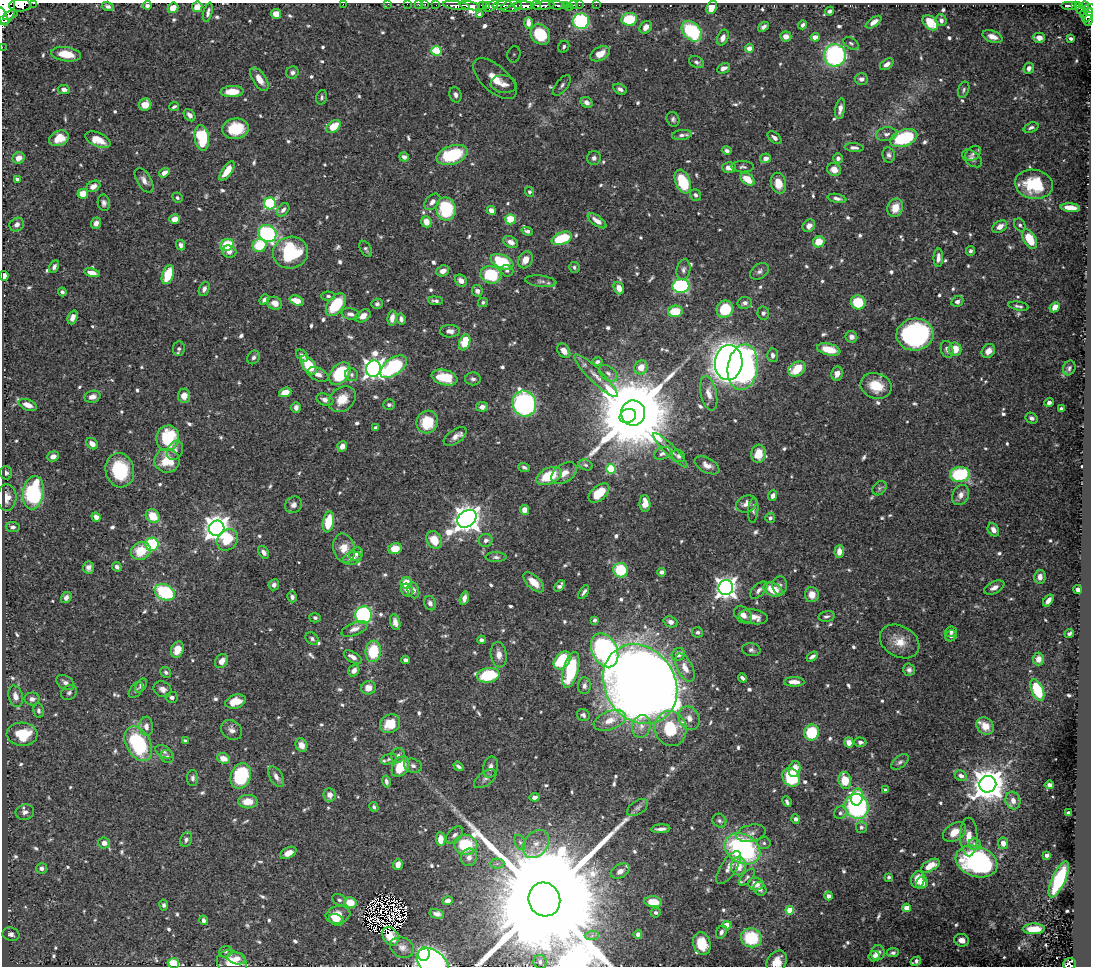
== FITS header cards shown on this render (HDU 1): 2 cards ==
NAXIS1  =                 1089
NAXIS2  =                  964

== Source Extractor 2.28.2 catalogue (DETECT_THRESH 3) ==
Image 1089 x 964 px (HDU 1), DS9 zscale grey, 1 PNG px = 1 image px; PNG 1093 x 968 px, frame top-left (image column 1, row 964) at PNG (2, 3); each listed source drawn as its Kron ellipse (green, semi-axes under 4 px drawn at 4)
Background 0.48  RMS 0.0088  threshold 0.0264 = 3 sigma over >= 5 px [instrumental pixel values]
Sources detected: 814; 7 with non-positive FLUX_AUTO (blend fragments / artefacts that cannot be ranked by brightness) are neither listed nor drawn; of the other 807, the 500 brightest by FLUX_AUTO listed and drawn (307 fainter detections omitted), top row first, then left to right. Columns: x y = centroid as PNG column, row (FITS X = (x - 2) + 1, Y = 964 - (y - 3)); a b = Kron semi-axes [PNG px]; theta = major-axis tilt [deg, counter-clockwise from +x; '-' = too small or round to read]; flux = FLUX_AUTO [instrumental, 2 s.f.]
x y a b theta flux
34 3 4 2 - 6.6
343 4 2 2 - 50
388 4 3 2 - 6.8
407 4 2 2 - 8.1
419 4 3 3 - 26
425 4 2 2 - 8.2
20 5 11 6 2 1400
147 5 4 3 - 1.6
436 5 2 2 - 4.1
482 5 4 3 - 58
502 5 9 4 8 210
536 5 4 2 - 260
557 5 8 3 -6 190
565 5 3 2 - 55
574 5 4 2 - 36
579 5 2 2 - 6.5
596 5 2 2 - 5.8
1069 5 8 3 0 190
1085 5 4 3 - 150
108 6 6 4 -17 2
456 6 13 4 -7 560
470 6 11 4 -11 1100
486 6 4 3 - 77
491 6 8 4 34 190
512 6 11 5 14 310
524 6 10 4 0 1200
543 6 11 4 8 810
1075 6 4 3 - 100
197 7 5 5 - 7.5
569 7 2 2 - 38
712 7 7 5 63 8.5
5 8 17 9 84 2100
173 8 5 5 - 7.1
1089 8 6 4 19 270
1080 9 7 3 -61 130
830 11 4 4 - 1.7
208 12 10 4 76 2.2
276 14 5 5 - 8.1
1083 14 3 2 - 24
10 15 8 3 22 200
479 15 3 3 - 1.8
1088 15 7 3 61 210
3 17 10 4 -69 960
629 19 8 6 6 34
941 20 6 5 - 2.4
1088 20 5 4 - 160
581 21 8 8 - 51
874 22 9 4 34 3.2
528 23 5 3 - 1.5
930 23 9 6 -43 18
803 25 4 3 - 1.7
646 27 7 5 47 4.1
764 27 6 4 36 1.9
692 31 12 8 -47 41
540 34 11 9 -50 18
786 36 5 5 - 4.3
815 37 4 4 - 8.4
992 37 10 5 -19 4.4
723 38 8 5 66 3.2
1039 38 6 5 - 3.9
1071 38 4 3 - 1.5
851 43 8 5 -30 1.4
2 47 2 2 - 6.7
564 47 6 5 - 1.7
749 48 4 4 - 9.5
436 51 5 5 - 36
66 54 15 7 -8 12
514 54 8 6 76 2.1
600 54 10 6 28 7.8
835 55 11 11 - 95
696 62 8 5 -23 1.6
887 64 7 4 35 3.1
723 68 7 5 25 2.7
1029 68 5 5 - 3.2
292 72 6 6 - 1.8
259 79 13 6 -57 6
495 79 26 13 -42 21
861 79 7 5 -3 2.5
504 84 13 8 -8 5.8
562 85 12 5 52 2.4
64 89 6 4 -7 2.5
620 89 7 5 -28 2.4
964 90 8 5 71 1.4
232 91 11 5 2 9.9
455 95 8 6 -73 2.3
322 97 7 5 76 1.4
587 102 6 5 - 2.6
145 105 6 6 - 6.8
174 107 5 4 - 1.3
840 109 10 5 80 3.5
190 115 7 5 -50 2.5
673 119 7 6 - 1.5
333 126 8 5 38 13
1031 128 8 4 20 1.9
235 129 13 10 7 21
886 134 10 7 9 2.6
682 135 10 5 6 2.2
59 138 10 7 23 11
202 138 13 7 -82 40
775 138 8 5 -39 2.4
904 138 14 8 18 50
98 140 13 7 -24 10
854 148 9 4 -4 2.2
727 151 5 4 - 1.6
973 153 9 6 45 1.9
452 155 16 9 18 36
889 155 7 6 - 1.8
404 157 5 4 - 2.4
19 158 6 5 - 5.5
594 158 7 6 - 2.1
766 158 5 5 - 3.5
838 158 5 5 - 2.5
972 158 11 7 -39 2.5
743 167 11 5 -1 1.7
729 168 7 5 -3 4.4
834 170 7 6 - 6
227 171 11 5 54 8.7
164 173 6 4 35 4.1
17 179 4 3 - 1.6
747 179 8 5 -37 11
144 180 14 7 -60 3.7
683 181 12 7 -68 27
778 183 10 7 -75 9.4
1034 184 19 14 -10 32
93 186 7 5 29 4.7
529 192 5 4 - 1.6
83 194 5 5 - 9.3
695 195 6 5 - 1.8
177 198 5 5 - 1.3
837 198 9 4 -12 2.5
432 202 9 6 46 3.6
104 203 8 6 -80 2
270 203 6 6 - 79
895 208 9 7 67 9.6
1070 208 10 4 -6 9.1
446 209 11 9 -79 38
283 210 7 5 51 2.6
491 210 5 4 - 4.2
175 219 5 4 - 6
510 219 5 5 - 16
597 221 11 5 -35 4.5
426 222 6 5 - 7.2
96 223 6 4 69 3.6
17 225 7 6 - 2.9
1020 225 7 5 -59 1.4
809 226 7 6 - 3.6
1000 227 8 5 35 4.8
527 231 6 4 -19 1.9
267 234 9 8 - 81
562 238 10 6 22 28
1030 239 10 6 -61 18
511 242 8 5 -26 3.8
819 242 6 5 - 12
181 245 5 4 - 2.5
227 245 7 6 - 21
260 245 7 6 - 24
366 249 9 5 -59 1.5
229 251 7 6 - 3.3
970 251 5 4 - 1.9
290 253 17 16 - 48
938 258 9 4 88 3
525 260 9 6 62 6.5
502 262 12 6 -24 35
54 267 7 4 62 1.9
574 267 5 5 - 1.5
683 270 10 7 78 2.5
443 271 6 5 - 4.2
507 271 6 5 - 1.4
760 271 10 7 36 2.2
92 273 8 4 -14 5.6
168 275 10 5 70 18
491 275 10 8 -13 30
4 276 5 4 - 3
461 281 6 5 - 3.5
541 281 15 5 -7 2.7
681 286 8 7 - 86
619 288 6 5 - 4.9
204 289 7 5 67 2.2
477 291 6 5 - 2.3
62 292 4 3 - 1.6
328 296 7 4 -1 1.4
264 299 5 4 - 2.3
297 301 7 5 -19 8
435 301 7 4 -6 1.8
483 302 5 4 - 1.4
858 302 7 7 - 21
957 302 6 5 - 2.1
275 303 7 6 - 5
745 303 7 6 - 2.5
377 304 6 5 - 1.4
336 305 13 7 51 26
1019 306 10 4 -9 1.8
1055 307 6 4 45 4.4
725 309 9 8 - 22
675 311 7 5 8 16
763 313 6 6 - 1.7
351 314 9 5 -12 2.9
363 316 8 5 31 3.5
73 317 7 5 69 3.4
392 318 8 4 80 3.6
401 319 6 4 -84 2.6
450 331 10 6 1 2.9
915 334 19 16 4 110
851 337 6 5 - 2.6
465 342 8 5 70 21
179 349 7 6 - 1.5
829 349 12 5 -14 13
947 349 8 6 -74 2.4
955 349 6 6 - 8.5
564 351 8 6 -56 4
988 351 7 6 - 4.5
302 355 7 4 -41 2.4
773 355 7 5 -86 2.7
253 357 7 6 - 1.7
597 362 5 4 - 1.5
729 363 17 14 85 480
309 365 11 6 -56 20
393 367 15 8 36 65
641 367 7 6 - 6.4
743 367 23 15 81 270
1069 368 7 6 - 1.8
373 369 8 7 - 360
797 369 9 6 32 18
608 373 10 6 -38 2.7
318 374 11 6 -24 3.2
340 374 13 9 49 38
837 374 7 6 - 4.1
352 375 7 6 - 1.5
596 376 29 6 -44 7.8
444 378 13 7 -14 20
473 379 8 6 -1 1.8
876 386 16 12 -19 14
285 392 6 4 19 8.1
709 393 17 8 -78 5.3
184 396 7 6 - 6.9
92 397 8 6 16 4.1
342 399 15 11 41 11
325 400 9 5 -21 3.2
1049 402 4 4 - 2.3
524 404 13 11 -71 130
28 405 9 5 -21 5.5
389 405 6 5 - 1.5
482 407 6 4 9 2.6
296 408 5 4 - 2.7
1061 409 4 4 - 2.2
633 413 12 12 - 9500
628 416 8 7 - 3000
1032 418 6 5 - 1.9
427 422 11 10 - 19
376 428 4 3 - 1.5
455 437 13 6 35 3.6
168 438 12 11 - 37
92 444 6 5 - 4.5
342 446 5 4 - 4.6
175 450 10 7 62 2.6
670 450 23 5 -45 4.5
663 453 9 6 26 2.2
759 454 9 7 82 12
53 456 6 5 - 3.6
679 456 7 6 - 1.8
167 461 12 12 - 16
586 465 7 5 -18 1.5
707 465 13 7 -28 4.3
524 467 6 4 -23 1.7
611 469 5 5 - 36
120 470 17 14 -76 31
6 473 7 6 - 2.1
564 473 14 9 33 6.3
960 474 10 7 5 61
549 476 13 8 24 23
880 488 8 6 48 1.5
33 493 17 10 82 67
599 493 12 7 41 13
961 495 10 8 63 4.1
773 496 5 4 - 3.2
7 498 13 9 87 6.5
645 504 8 5 -88 7.8
746 504 10 8 23 4.2
294 505 9 8 - 2.8
524 510 5 4 - 5.6
753 510 12 5 85 2
153 516 8 6 -39 13
96 517 5 4 - 4.1
770 518 5 5 - 1.6
467 519 10 8 37 800
328 522 11 5 79 19
13 527 7 5 -4 1.8
217 528 8 7 - 620
993 530 7 5 -59 3.2
228 540 12 9 49 19
434 540 9 7 -59 12
486 540 7 6 - 2.3
152 544 7 6 - 42
344 548 15 10 -76 8.9
395 549 7 5 13 8.7
141 551 10 8 26 15
839 551 6 5 - 4.5
264 552 7 4 -54 2.7
356 554 7 6 - 1.9
496 557 10 5 -1 1.7
352 558 9 6 17 3.8
88 567 6 5 - 2.4
117 567 5 4 - 2.1
621 570 7 7 - 25
661 572 4 4 - 2.1
1040 577 7 5 80 4
534 582 13 6 -44 7.8
406 583 6 5 - 15
274 585 5 5 - 2.2
780 585 9 7 -87 2.3
560 586 6 4 48 2.1
726 588 7 7 - 410
994 588 11 6 26 3.2
407 590 7 5 -50 2.9
413 590 8 5 -72 2.7
759 590 11 6 44 2.4
773 590 10 6 -25 14
1078 590 4 4 - 2.5
165 592 10 7 -25 48
584 592 8 3 57 1.7
812 595 7 7 - 6.6
66 597 6 5 - 2.2
292 597 5 4 - 2.3
464 598 7 4 75 2.9
1048 601 7 4 53 2.9
430 603 7 5 -65 2.1
364 615 8 8 - 110
743 615 10 7 -42 4.3
826 616 8 5 11 1.7
753 617 14 7 -7 5.7
315 618 5 5 - 1.4
594 620 4 3 - 1.4
395 622 8 5 -75 2.9
670 622 7 5 -20 2.9
354 629 14 6 22 3.9
698 632 5 5 - 1.5
951 632 6 5 - 1.8
1069 633 5 3 - 1.5
951 636 6 5 - 1.9
312 639 7 5 -36 1.7
481 640 4 4 - 2.1
900 641 21 15 -29 11
177 650 8 6 70 7.4
605 650 18 12 -65 150
751 650 9 6 -9 1.8
373 651 11 7 84 29
678 654 7 6 - 4.5
499 655 13 8 -81 4.7
812 656 6 3 34 2.2
353 657 10 5 -32 3.9
1038 659 6 5 - 5.2
406 660 4 4 - 2.7
562 660 10 7 49 39
222 661 7 6 - 4.3
685 668 15 7 -63 6.1
571 670 18 7 75 41
909 670 6 5 - 2
354 671 6 5 - 4
166 672 6 5 - 1.6
488 675 11 7 9 29
742 678 5 3 - 2.1
65 682 10 6 -31 2.8
794 682 10 4 0 4.8
640 684 42 35 -57 1400
141 685 7 5 55 2.2
584 686 8 6 87 2.3
368 688 7 7 - 5.8
162 689 9 7 -31 3.4
136 690 9 5 53 1.4
1037 690 11 6 -66 31
69 693 8 6 42 1.8
16 696 11 7 -75 5
172 697 6 5 - 1.8
32 699 7 6 - 3.2
236 701 11 6 15 10
39 711 7 5 -82 1.8
583 715 7 5 -41 1.7
689 718 12 10 -58 5.2
610 720 17 9 20 7.4
390 724 11 9 35 14
146 726 10 7 -89 3.8
641 726 11 9 76 4.5
985 726 9 7 -44 7.3
671 729 18 16 -76 27
232 730 11 9 -40 3.3
812 732 8 7 - 29
22 734 15 11 -3 23
185 741 4 4 - 1.7
849 742 5 4 - 4.5
860 742 6 4 -2 2
138 744 18 12 -61 57
301 745 7 5 -65 5.3
164 752 9 5 -30 1.8
398 755 8 6 62 1.8
167 756 7 6 - 1.6
223 758 6 5 - 6.6
389 759 8 5 19 1.4
900 762 10 6 40 1.8
413 766 9 7 -24 2
458 766 5 3 - 1.5
401 767 11 7 58 18
490 767 10 7 77 3.4
794 769 8 6 78 8
241 776 13 10 71 46
961 776 6 5 - 2.6
276 777 11 6 -60 3.5
791 777 10 8 -54 35
193 778 8 5 90 1.9
485 779 13 6 36 2.6
845 780 8 6 -80 15
386 782 6 4 -77 1.9
988 784 8 8 - 1300
1049 785 5 4 - 2
885 790 4 3 - 1.4
330 795 7 6 - 4.3
535 797 5 4 - 3.1
857 797 8 6 77 19
1013 800 9 7 -74 4.6
248 802 9 7 0 9.2
787 802 5 3 - 1.7
857 806 13 11 -68 100
374 807 5 3 - 1.3
638 807 12 6 34 2.1
25 812 9 7 14 3.2
840 813 6 6 - 1.6
1068 813 4 4 - 2
796 819 4 4 - 1.9
719 821 7 6 - 1.7
861 827 6 5 - 2.1
661 829 9 3 4 2.5
955 832 13 8 35 7.7
751 833 15 8 13 3.6
454 835 10 6 43 2.3
969 837 19 8 -89 7
186 839 7 6 - 2
441 839 7 5 -87 7
520 842 8 5 -62 1.7
104 843 6 5 - 3.9
764 843 6 5 - 1.4
1003 843 6 5 - 4.2
536 844 15 11 53 7.1
975 844 6 6 - 2.2
466 845 11 10 - 26
742 849 19 14 -29 110
288 853 8 5 28 4.3
1047 855 4 3 - 3.1
469 857 9 8 - 3.6
977 862 21 15 -19 110
398 864 5 5 - 4.7
497 864 7 5 2 1.6
738 866 9 7 82 8.2
930 866 10 5 30 9.6
42 868 5 5 - 2.6
729 868 19 8 57 4.3
620 871 10 6 31 3.3
747 877 10 5 48 1.5
889 877 4 4 - 1.4
1059 879 19 6 65 43
918 880 8 6 75 9.7
922 883 6 5 - 4.1
756 884 8 6 -6 5.9
760 889 7 6 - 2.3
829 896 4 4 - 2.8
544 899 17 15 -67 56000
339 900 7 5 -27 1.5
448 901 5 4 - 4
653 902 9 5 -7 11
350 903 6 5 - 14
164 905 5 4 - 1.6
907 908 4 4 - 8.8
790 910 4 4 - 14
656 912 5 5 - 1.5
437 914 7 4 -13 2.4
338 915 12 8 14 11
204 920 5 4 - 2.5
336 920 8 5 -24 2.8
727 925 4 4 - 16
1034 929 11 5 2 12
721 932 7 5 62 1.9
11 934 8 6 -15 2.5
638 934 4 4 - 2.4
391 936 10 7 -59 7
592 936 7 4 2 1.7
751 938 10 9 - 30
962 940 7 6 - 4
702 944 11 9 -74 14
402 947 12 10 -25 3.9
226 952 6 5 - 1.3
878 953 7 7 - 4.1
893 953 6 4 9 1.8
424 954 7 6 - 55
874 956 5 5 - 2.5
237 958 9 6 -12 4.1
916 961 5 4 - 1.8
540 962 7 6 - 2.1
777 962 12 9 53 7.9
173 963 6 5 - 21
232 963 15 12 -24 14
433 963 18 12 -37 320
1069 964 6 5 - 80
At the frame edge (FLAGS 8, measured only in part): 20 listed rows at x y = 34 3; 343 4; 388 4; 407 4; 419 4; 425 4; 20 5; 197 7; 5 8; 1089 8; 1088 15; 3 17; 1088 20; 2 47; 4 276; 544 899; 777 962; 173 963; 433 963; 1069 964
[307 fainter detections neither listed nor drawn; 7 non-positive-flux detections neither listed nor drawn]